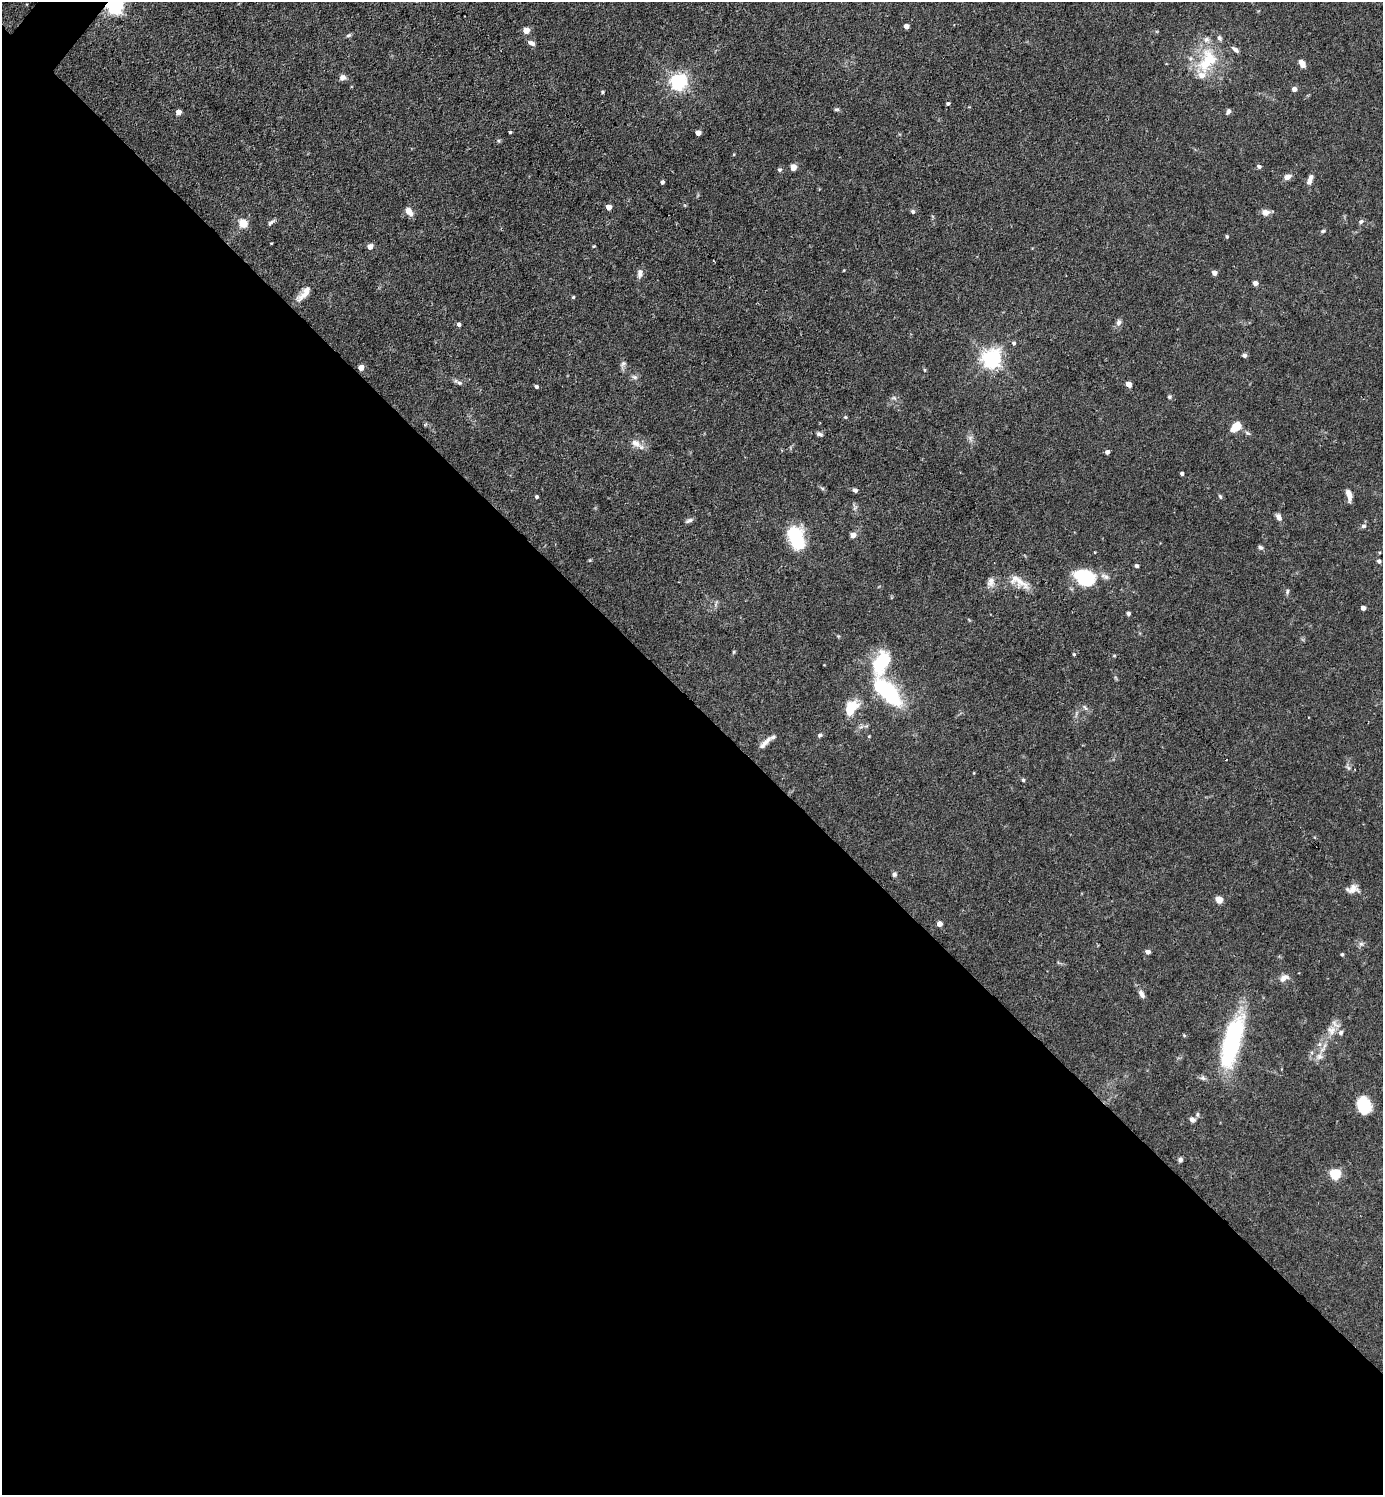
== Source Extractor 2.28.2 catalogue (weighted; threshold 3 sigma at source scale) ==
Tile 14 of 4 x 4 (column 2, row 4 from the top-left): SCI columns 1679-3059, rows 1-1493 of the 5974 x 5972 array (HDU 1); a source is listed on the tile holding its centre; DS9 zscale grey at full resolution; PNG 1385 x 1497 px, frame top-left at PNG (2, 2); no overlay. Shown black and unused: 53% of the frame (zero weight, under 3 of 4 exposures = <1% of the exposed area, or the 3 px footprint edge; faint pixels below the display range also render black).
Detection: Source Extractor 2.28.2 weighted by HDU 2 'WHT'; one run over the whole footprint, this tile lists its part. Background 0.0754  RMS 0.0039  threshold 0.0176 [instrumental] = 3 sigma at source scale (4.5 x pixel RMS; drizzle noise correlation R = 1.50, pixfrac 1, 0.05/0.05 arcsec/px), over >= 5 px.
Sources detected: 118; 2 cosmic-ray / hot-pixel residue — not listed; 5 inside a brighter listed object's ellipse — not listed separately; the other 111 listed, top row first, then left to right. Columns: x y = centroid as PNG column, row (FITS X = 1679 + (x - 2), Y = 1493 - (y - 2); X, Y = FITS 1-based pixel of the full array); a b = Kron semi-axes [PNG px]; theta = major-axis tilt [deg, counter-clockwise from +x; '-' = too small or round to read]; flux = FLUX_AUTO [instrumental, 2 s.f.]
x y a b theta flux
115 6 6 6 - 120
906 26 4 4 - 2.4
526 30 5 5 - 4.9
348 35 7 4 27 0.68
1219 38 7 6 - 0.95
531 43 9 5 -29 1.4
1235 49 10 5 -39 1.3
1211 59 31 16 -50 13
1302 63 8 5 -60 2.9
1201 75 11 10 - 3.1
342 77 7 6 - 1.6
678 82 6 6 - 130
1294 89 4 4 - 2.3
602 92 4 3 - 0.52
948 104 4 4 - 0.67
836 109 7 4 8 0.57
1228 111 7 5 69 1
178 112 5 4 - 2.6
510 132 3 3 - 0.49
698 133 4 4 - 2.7
793 167 4 4 - 5.2
1259 167 5 4 - 0.95
779 170 5 5 - 0.68
1287 177 8 6 23 2.2
1310 180 12 5 72 2.2
662 182 4 3 - 0.97
608 207 4 4 - 3.6
409 212 10 6 -53 3.1
913 212 5 5 - 0.86
1265 212 10 8 2 2.2
271 222 11 4 42 0.96
1361 222 7 6 - 0.9
243 223 5 5 - 14
1323 231 6 4 22 0.54
1227 237 5 4 - 0.55
271 243 3 2 - 0.27
370 246 5 4 - 3.1
594 246 4 3 - 0.36
640 273 11 6 86 1.7
1214 273 4 4 - 2.6
1255 283 4 4 - 2.3
304 294 22 8 47 3.8
573 297 4 3 - 0.41
1118 322 8 6 77 1.4
459 324 5 4 - 1
1014 343 5 4 - 0.85
1244 355 6 5 - 0.96
991 359 7 6 - 200
623 363 9 5 62 1.1
361 368 5 4 - 3.4
925 370 6 3 -70 0.38
634 377 8 6 -16 1.1
459 383 7 5 -20 0.88
1128 384 5 4 - 3.2
536 387 4 4 - 0.77
1169 397 6 4 14 0.62
894 398 8 4 -36 0.73
845 417 5 4 - 0.5
1236 427 10 6 42 7.7
819 434 8 5 -17 1
970 438 9 5 75 1.2
636 443 15 9 -28 3.1
1107 452 4 4 - 1.6
1182 474 3 3 - 0.96
855 490 6 5 - 0.95
1349 495 14 6 -78 2.6
1220 496 6 4 -63 0.58
537 497 4 4 - 0.68
1279 517 8 6 -65 1.7
689 520 10 5 27 1
1363 526 6 5 - 0.95
853 535 4 4 - 3.4
796 538 24 15 -71 19
1260 547 6 5 - 0.81
1379 561 5 4 - 1
1136 566 4 4 - 0.94
1085 577 24 17 -20 18
1019 581 28 11 -43 5.5
991 582 13 9 74 2.4
1287 591 7 4 72 0.66
1363 608 4 4 - 2.1
1128 613 4 4 - 0.92
734 652 5 3 - 0.4
1074 654 4 3 - 0.48
881 663 22 13 62 24
887 692 32 13 -45 43
852 707 15 13 38 8
1085 708 8 4 -52 0.78
820 735 6 4 33 0.7
869 736 4 3 - 0.33
766 742 22 5 45 2.4
1349 768 7 4 -71 0.75
1023 780 4 4 - 0.5
894 874 6 5 - 0.9
1353 889 13 10 23 3
1219 900 5 4 - 8
939 924 4 4 - 2.6
1361 944 6 6 - 0.94
1148 952 5 4 - 1.9
1342 954 4 3 - 0.56
1284 978 13 8 27 2.2
1141 994 12 6 -64 2
1331 1030 13 12 - 3.8
1184 1035 5 4 - 0.43
1232 1042 53 16 75 51
1319 1056 9 9 - 2
1364 1105 16 13 -76 12
1197 1114 6 4 -72 0.56
1192 1119 8 6 -30 1.5
1180 1160 6 6 - 0.89
1335 1174 5 5 - 28
Overlapping masked pixels (flux is a lower limit): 2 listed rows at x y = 115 6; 1232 1042
Isophote crosses this tile's border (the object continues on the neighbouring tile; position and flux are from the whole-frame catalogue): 1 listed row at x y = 115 6